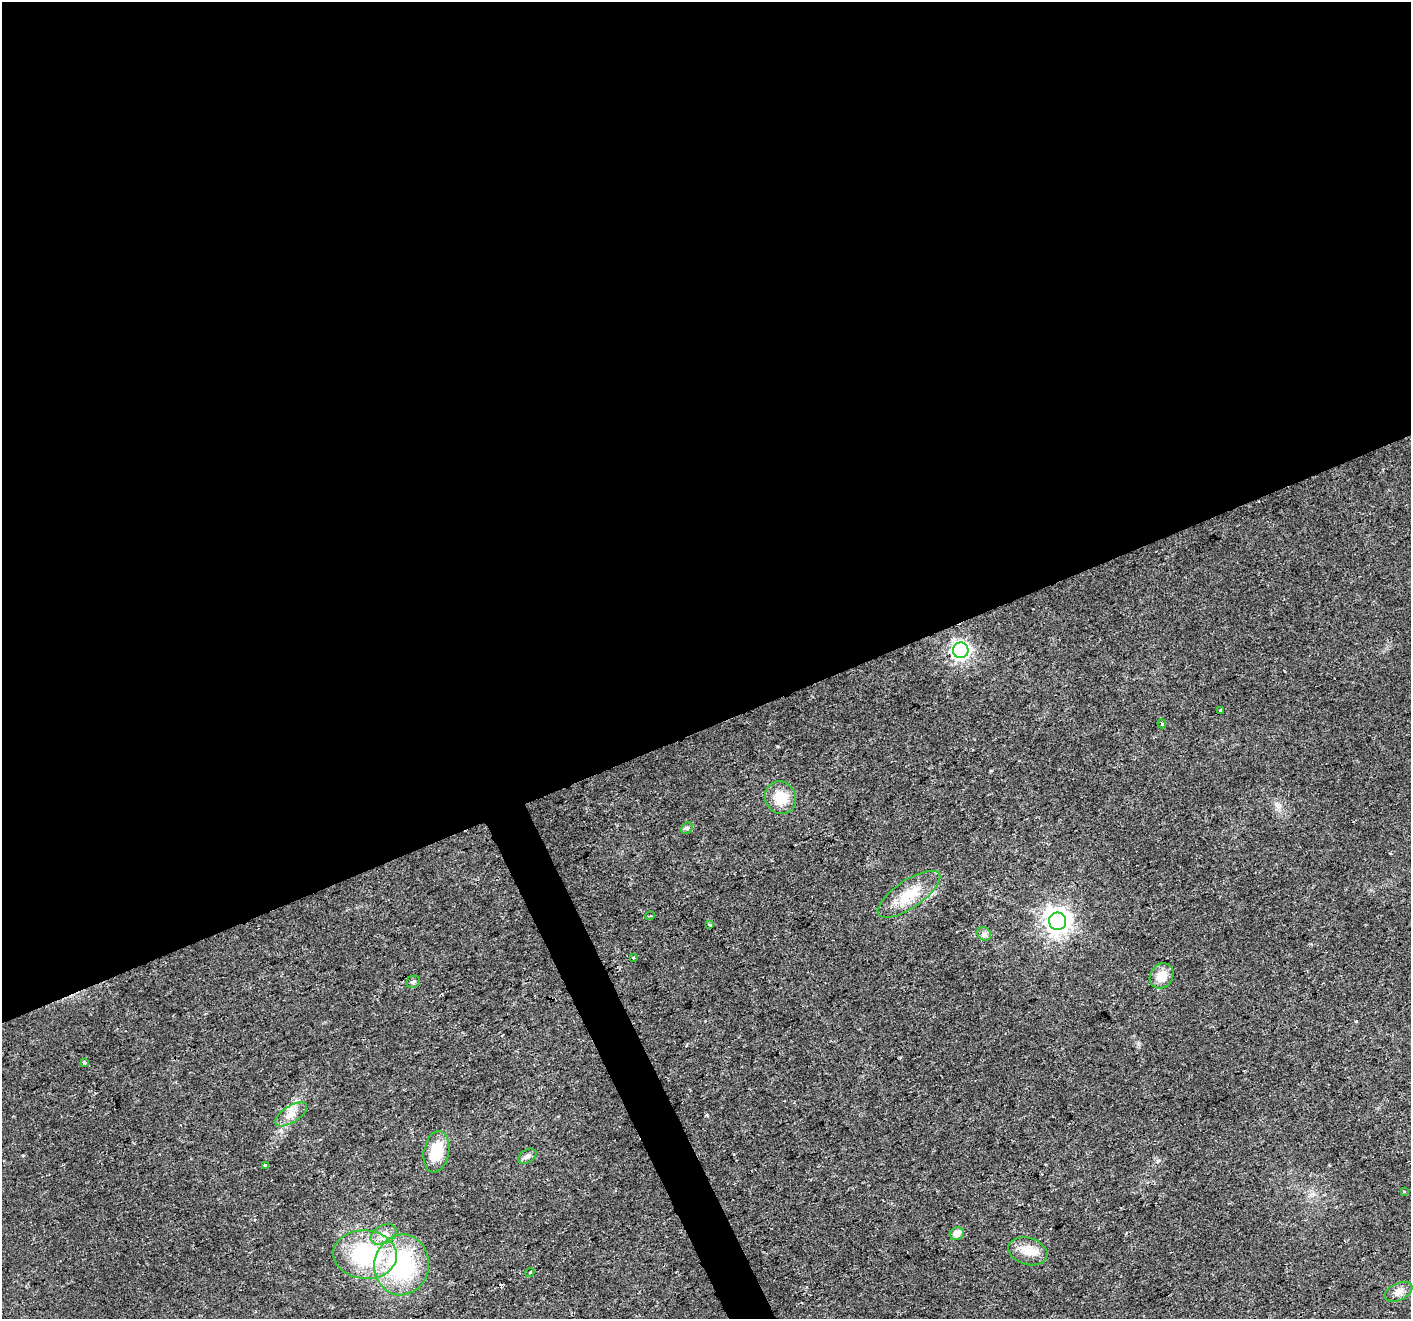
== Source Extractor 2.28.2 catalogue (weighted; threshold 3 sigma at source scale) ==
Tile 2 of 4 x 4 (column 2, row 1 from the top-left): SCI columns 1411-2819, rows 4095-5411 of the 5638 x 5498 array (HDU 1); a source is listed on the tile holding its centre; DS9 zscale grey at full resolution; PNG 1413 x 1321 px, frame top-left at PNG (2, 2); each listed source drawn as its Kron ellipse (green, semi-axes under 4 px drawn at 4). Shown black and unused: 57% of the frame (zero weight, under 2 of 3 exposures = <1% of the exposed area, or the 3 px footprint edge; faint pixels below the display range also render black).
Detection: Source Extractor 2.28.2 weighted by HDU 2 'WHT'; one run over the whole footprint, this tile lists its part. Background 0.026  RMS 0.0035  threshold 0.0158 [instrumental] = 3 sigma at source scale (4.5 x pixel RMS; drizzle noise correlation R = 1.50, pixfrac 1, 0.0396/0.0396 arcsec/px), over >= 5 px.
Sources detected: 26; all 26 listed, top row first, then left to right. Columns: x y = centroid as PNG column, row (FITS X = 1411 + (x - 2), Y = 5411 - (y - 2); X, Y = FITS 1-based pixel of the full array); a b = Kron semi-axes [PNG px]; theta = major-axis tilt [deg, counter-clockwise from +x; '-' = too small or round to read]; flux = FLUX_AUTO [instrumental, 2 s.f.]
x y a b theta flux
961 650 8 7 - 150
1221 710 4 3 - 2.8
1162 724 5 3 - 0.56
781 798 17 15 -62 7.9
687 828 6 5 - 0.7
909 894 36 14 34 11
650 916 5 3 - 0.37
1058 921 8 8 - 340
710 925 3 3 - 2.3
984 934 7 6 - 1.1
634 958 3 3 - 1
1161 976 13 11 57 5.1
413 982 7 6 - 0.82
84 1063 3 3 - 2.6
291 1114 18 8 32 3.4
436 1152 21 12 80 10
527 1156 10 6 33 1.4
265 1165 4 4 - 1.1
1404 1192 3 3 - 0.59
384 1234 14 9 26 3.1
957 1234 7 6 - 2.8
1028 1251 20 13 -16 5.7
365 1255 32 24 -5 36
402 1265 30 27 81 42
530 1272 5 3 - 0.53
1399 1292 15 8 25 2.5
Unlisted compact peaks at least as high as the median listed source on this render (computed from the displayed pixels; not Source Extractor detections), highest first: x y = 707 1115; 1279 807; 1158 1161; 1356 1021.